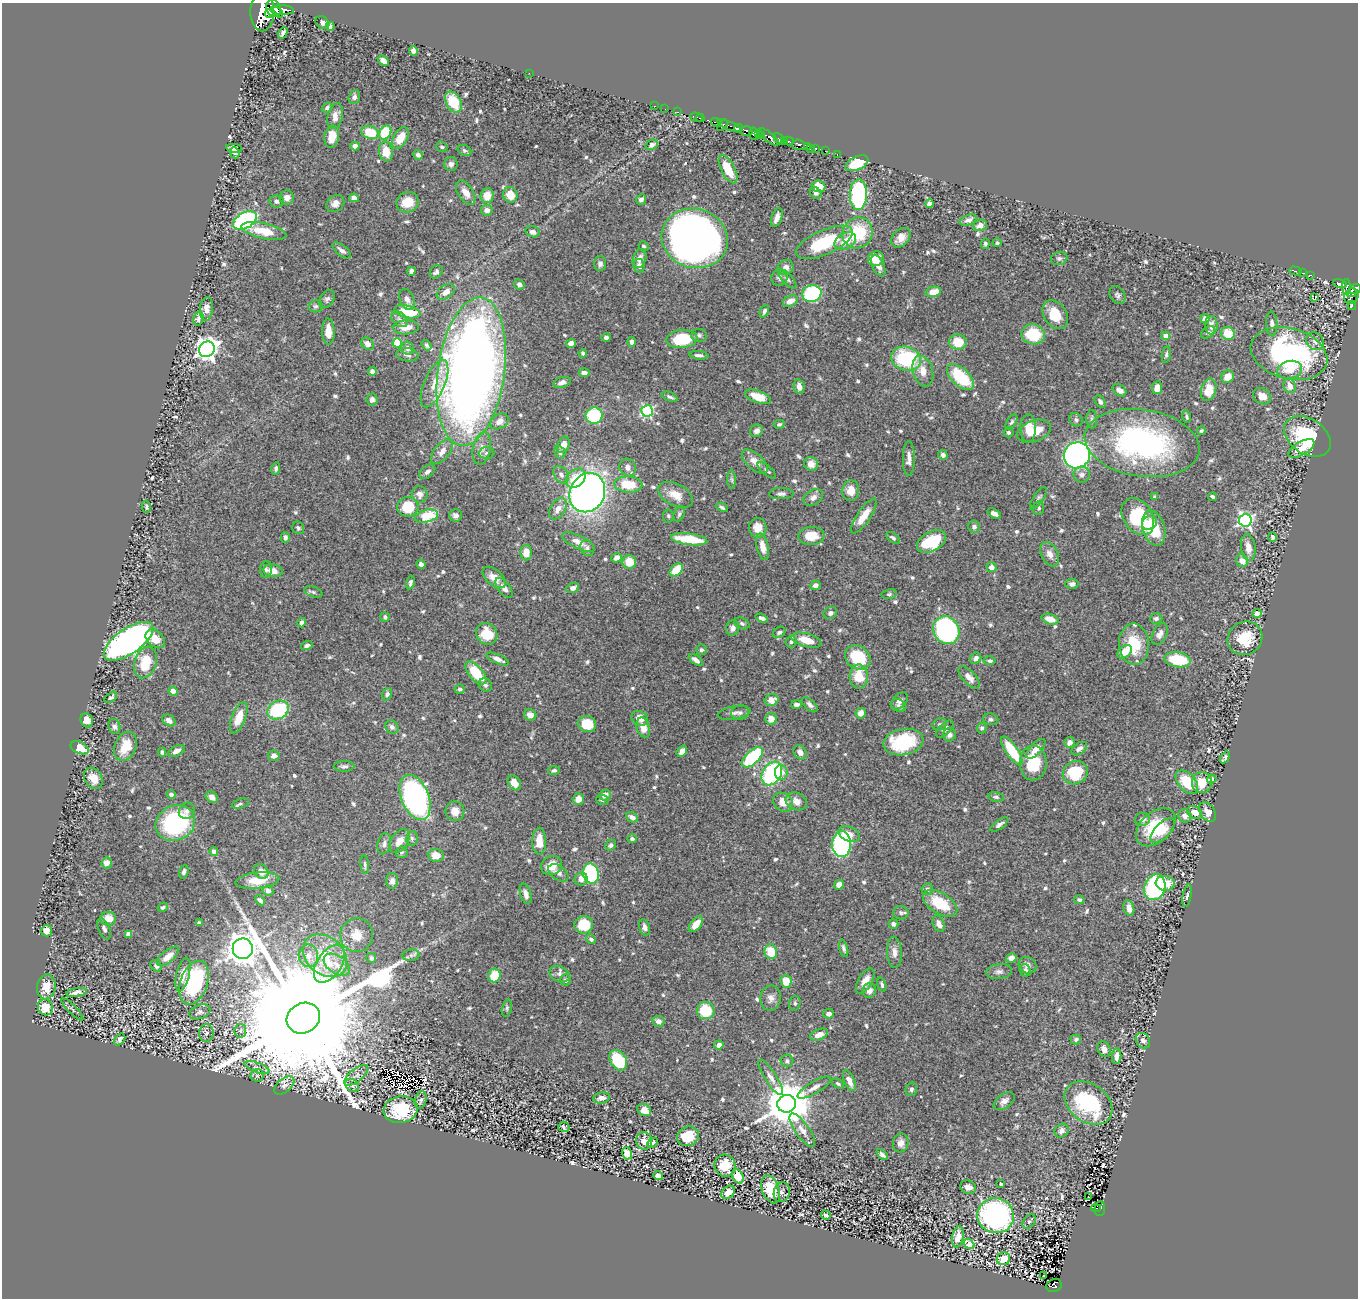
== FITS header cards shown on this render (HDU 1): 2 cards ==
NAXIS1  =                 1356
NAXIS2  =                 1296

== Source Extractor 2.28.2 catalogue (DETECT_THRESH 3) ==
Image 1356 x 1296 px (HDU 1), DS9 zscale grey, 1 PNG px = 1 image px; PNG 1360 x 1300 px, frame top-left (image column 1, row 1296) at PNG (2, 3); each listed source drawn as its Kron ellipse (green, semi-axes under 4 px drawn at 4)
Background 0.999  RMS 0.017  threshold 0.0505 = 3 sigma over >= 5 px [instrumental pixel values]
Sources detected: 744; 6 with non-positive FLUX_AUTO (blend fragments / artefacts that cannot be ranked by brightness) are neither listed nor drawn; of the other 738, the 500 brightest by FLUX_AUTO listed and drawn (238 fainter detections omitted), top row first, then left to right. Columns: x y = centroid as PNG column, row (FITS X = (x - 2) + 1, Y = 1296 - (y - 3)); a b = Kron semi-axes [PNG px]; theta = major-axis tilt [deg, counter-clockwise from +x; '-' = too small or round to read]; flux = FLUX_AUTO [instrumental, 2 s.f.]
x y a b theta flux
273 8 9 7 -69 1700
282 10 12 5 -2 1200
262 11 20 12 90 3000
278 12 6 3 -47 760
270 13 5 4 - 750
322 23 7 5 -41 3.5
330 26 4 3 - 4.3
283 33 6 3 61 4.2
413 51 5 4 - 4.1
383 61 6 4 -33 7.4
529 73 2 2 - 5.5
354 97 7 5 71 3.6
453 102 11 7 -63 40
654 106 3 2 - 18
327 108 5 4 - 3.1
665 109 2 2 - 9.3
677 112 3 2 - 28
335 116 13 7 77 8.2
696 117 6 3 -15 58
700 118 4 3 - 65
716 122 5 3 - 67
722 125 6 3 48 52
729 126 13 3 -21 140
738 128 4 3 - 80
746 131 6 4 -4 750
370 132 9 6 -18 32
385 132 7 5 60 48
754 134 6 3 -81 260
759 134 4 3 - 120
761 136 3 3 - 77
332 137 11 7 80 15
769 137 13 5 -38 490
400 138 11 7 60 20
779 139 7 4 -40 140
785 140 3 3 - 160
788 141 5 3 - 270
652 145 6 5 - 4.6
798 145 6 5 - 270
355 146 4 4 - 8.3
807 146 4 3 - 68
442 147 6 5 - 2.8
234 148 8 4 -8 5.2
810 149 2 2 - 90
816 149 3 3 - 91
464 150 7 5 -26 2.5
386 151 10 7 -80 18
825 151 2 2 - 66
235 153 6 4 -64 4
837 154 3 2 - 40
418 155 5 4 - 4
857 163 12 6 25 35
451 164 7 6 - 4.9
728 169 15 7 -63 25
818 186 7 5 -8 13
466 193 13 7 -57 9.7
816 193 6 5 - 3.3
510 195 8 7 - 18
858 195 15 8 89 170
487 196 7 6 - 17
287 198 7 7 - 7.7
354 198 4 4 - 8.5
641 199 5 4 - 3.4
276 201 7 6 - 3.3
408 202 11 10 - 22
335 203 9 8 - 7.7
929 204 4 4 - 5.1
487 210 6 5 - 6.1
777 217 10 5 71 7.5
245 220 13 8 28 210
968 220 9 5 22 5.9
980 225 7 5 19 8.2
264 231 23 7 -12 26
533 232 7 5 -17 5.1
858 233 16 14 50 62
695 238 33 29 -18 1300
901 238 11 8 47 10
845 241 11 8 28 18
824 242 30 12 24 73
997 243 4 4 - 2.4
985 244 5 4 - 3
643 246 5 5 - 2.3
342 250 11 5 -38 4.9
640 258 10 6 71 7.5
1059 258 8 6 13 3.2
876 259 8 7 - 19
600 264 7 6 - 3.5
639 266 7 5 -79 4.5
878 266 11 6 -65 7.4
786 267 8 7 - 6.4
411 271 4 4 - 3.2
1295 271 6 3 -17 59
436 272 7 5 52 3.2
1302 273 3 2 - 25
1310 275 3 2 - 56
779 278 8 8 - 3.7
787 279 12 5 -47 3.5
519 284 5 5 - 4.2
1340 284 7 3 -11 100
1346 287 8 4 -88 220
1355 289 6 5 - 500
446 292 10 6 35 8.8
933 292 8 5 11 17
1351 293 5 3 - 200
812 294 9 8 - 120
1117 295 9 7 -58 3.5
1351 296 8 7 - 290
1315 298 3 3 - 15
327 299 10 7 57 3.6
407 299 11 7 -66 6
790 301 8 5 26 10
1352 305 4 3 - 28
315 306 7 6 - 2.4
206 309 12 6 84 9.6
764 311 7 4 68 3.1
407 312 13 6 -12 43
1055 315 16 11 -57 26
198 319 7 5 74 5.2
399 319 9 6 -43 4.6
1205 319 5 4 - 5.6
1272 324 12 6 -88 5
1211 325 9 6 -88 6.9
406 327 13 7 2 14
328 331 13 6 -88 15
1208 332 8 5 35 2.5
1228 333 7 6 - 26
1033 334 12 10 -12 50
699 335 8 6 -2 3.2
1166 336 4 4 - 19
606 337 4 3 - 2.9
682 339 15 9 5 60
1315 341 9 8 - 5.7
632 342 5 3 - 3.9
958 342 9 7 -5 24
397 343 4 4 - 55
571 343 5 4 - 7.6
367 344 7 5 -40 7.4
426 345 6 4 -56 2.9
408 348 7 6 - 5.7
207 349 8 7 - 890
583 353 4 4 - 2.5
1166 354 8 4 81 2.4
1289 354 39 25 -15 250
408 355 11 6 -7 4
699 355 9 4 -5 3.4
906 359 15 12 -17 90
1290 370 12 9 11 13
372 371 4 4 - 5
923 371 15 10 -74 14
471 372 75 33 82 1300
584 372 5 3 - 4.2
960 377 16 8 -43 65
1228 377 6 6 - 15
562 382 9 5 17 4.7
434 384 25 10 67 18
1290 386 7 6 - 9.5
799 387 7 5 -79 7.1
1157 388 6 5 - 9.4
1119 390 7 5 -36 7.7
1209 390 11 7 73 25
1262 396 9 7 -33 12
670 397 8 4 -24 3
758 397 14 6 -21 25
372 400 6 5 - 4.2
1100 402 7 4 -56 3.4
647 411 6 6 - 150
594 416 8 8 - 71
1186 417 6 4 -77 2.3
1092 419 9 5 -88 3.2
1076 420 7 6 - 3
499 421 10 7 32 7.4
1011 422 8 4 57 2.5
779 424 5 4 - 2.7
1028 428 14 8 -89 14
756 431 7 6 - 5.1
1034 431 17 10 21 26
1201 431 4 3 - 2.5
1008 432 5 5 - 2.6
1307 436 25 17 -34 87
1142 443 58 33 -9 280
563 445 8 5 69 10
482 448 17 9 79 9.1
1301 448 14 6 30 12
442 451 15 7 53 9.7
560 452 6 5 - 3.2
486 453 8 6 4 2.9
943 455 5 4 - 3.8
1077 455 13 13 - 450
909 458 17 6 89 7.3
755 461 16 8 -41 11
811 464 7 7 - 9
628 467 9 8 - 6.8
276 468 6 4 77 2.8
767 470 11 4 -40 2.7
427 472 9 5 39 4.7
561 475 9 6 -55 4.7
1082 475 8 8 - 5.9
576 478 11 8 42 20
732 479 9 4 -89 2.3
628 484 14 8 -4 37
851 491 10 8 86 13
587 493 20 17 62 770
420 494 8 8 - 5.5
781 494 12 5 1 4.3
676 495 19 11 -27 17
813 497 10 7 30 5.6
1155 497 4 3 - 2.5
1212 497 4 3 - 2.6
1038 498 13 5 56 2.9
146 507 6 4 -78 2.4
408 507 11 9 11 36
722 507 6 4 -27 2.6
1039 508 7 5 83 2.4
558 509 12 7 55 9.1
679 514 8 5 68 2.5
994 514 7 4 -30 5.2
455 515 6 6 - 5.1
426 516 12 6 15 44
668 516 6 5 - 2.2
864 516 21 6 56 19
1138 517 20 14 -55 71
1245 520 6 6 - 270
1149 523 8 6 37 9.4
974 527 6 6 - 4.2
298 528 6 6 - 2.9
758 528 10 9 - 14
1154 528 18 11 -74 35
811 536 13 9 5 21
1273 537 5 4 - 2.3
285 538 5 4 - 3.6
893 538 8 4 -38 2.7
689 539 18 6 -7 48
931 541 15 9 29 67
578 542 18 6 -26 10
763 547 13 6 -76 11
1248 547 13 7 -81 9.5
587 548 8 6 -66 3.1
526 553 7 5 89 16
1050 554 13 8 -62 9.3
616 558 5 4 - 7.5
1242 561 6 5 - 8
629 562 7 6 - 20
421 564 5 4 - 4.6
991 567 5 5 - 7.5
266 569 8 6 84 3
676 570 8 5 42 31
273 571 10 6 -10 11
494 577 13 8 -41 12
410 582 7 4 77 3
1072 584 6 5 - 3.3
815 585 5 5 - 4.9
504 588 12 6 -52 6.1
573 588 7 5 23 5.5
313 592 9 5 -19 2.8
889 594 7 5 11 2.2
830 613 7 6 - 3.2
1257 613 4 4 - 16
385 617 5 4 - 2.9
762 618 6 3 -20 4.3
1156 618 6 5 - 3.2
1050 619 8 5 -18 12
302 623 5 4 - 5.3
742 623 8 5 -24 2.7
733 628 8 6 70 5.7
946 630 14 12 -57 200
779 632 7 5 35 3
487 634 11 10 - 26
1160 634 12 7 63 6.2
1245 638 18 16 34 30
155 639 11 7 -44 14
806 640 15 6 -15 19
129 641 29 12 35 570
791 642 5 5 - 2.6
1134 644 21 15 -87 41
307 646 6 4 17 3.6
701 650 5 5 - 2.5
1125 652 8 6 39 15
858 657 14 11 -41 54
976 658 6 5 - 5.4
498 659 12 4 -23 5.4
696 660 8 4 -37 6.1
1178 660 13 7 -9 57
990 661 6 4 3 2.3
145 662 16 11 71 36
476 673 14 7 -49 39
859 676 12 9 89 26
969 677 14 6 -47 8
485 685 7 6 - 3.2
460 689 5 4 - 2.3
173 691 4 4 - 9.8
387 694 6 5 - 3.7
111 697 7 4 39 3.2
771 700 7 6 - 12
899 701 10 6 46 6.2
796 705 5 4 - 3.7
810 705 9 5 -44 4
898 706 8 6 -24 3.2
278 710 11 8 31 81
734 713 16 6 10 5.2
740 713 9 7 13 3.4
861 713 5 5 - 8.8
530 715 6 5 - 8.5
239 718 16 7 69 22
640 718 9 7 -29 10
771 719 6 5 - 12
991 719 7 6 - 2.9
87 720 7 6 - 11
169 720 7 5 -33 6.5
587 724 9 8 - 34
940 724 7 6 - 2.6
114 726 7 6 - 3.3
392 727 7 6 - 4.1
643 728 10 6 -74 13
982 728 5 5 - 2.6
945 729 11 5 45 5
949 735 7 6 - 4.4
903 742 20 13 9 81
1069 742 5 5 - 5.5
125 746 15 10 66 29
80 748 10 6 -26 21
1036 749 12 6 47 9.5
1079 749 8 5 36 5.5
176 751 9 5 28 6.5
682 751 6 4 53 6.5
1012 751 16 6 -56 50
162 752 4 4 - 2.6
800 752 7 6 - 6.1
274 756 6 5 - 6.3
752 757 13 6 44 85
1225 757 6 3 56 2.8
1033 763 17 13 89 40
344 766 10 5 0 3.3
554 770 6 4 9 2.7
781 772 7 6 - 9
772 773 13 9 58 120
1075 773 13 11 33 56
93 778 11 8 -59 14
1211 779 5 4 - 2.7
1187 782 14 8 -48 37
514 783 8 6 -55 8.4
1202 783 10 10 - 22
171 794 4 4 - 5.5
605 795 6 5 - 9
212 797 7 5 -38 6.3
415 797 24 13 -68 350
996 797 8 4 -11 2.4
578 799 6 5 - 10
602 800 6 5 - 2.4
796 801 11 8 -25 9.1
783 802 11 8 -39 14
240 804 9 4 17 2.2
187 811 8 7 - 4.9
455 811 10 9 - 12
1195 812 8 5 -35 11
1208 812 10 7 -56 8.1
1185 816 7 6 - 5.9
632 817 6 4 -27 6.4
1142 819 7 6 - 6.1
175 823 20 17 27 150
999 825 10 4 35 4
1156 827 23 15 42 49
1163 830 15 7 45 16
849 834 11 7 -25 9.8
412 838 7 5 81 2.7
632 839 5 4 - 3.2
399 841 13 8 58 11
539 841 13 7 -90 16
384 844 11 6 75 4.5
842 844 13 9 -90 210
611 845 6 5 - 3
214 851 4 4 - 6.1
401 852 6 6 - 2.4
436 855 8 6 -6 16
107 863 5 5 - 9
365 865 9 4 -83 2.3
552 865 11 9 28 18
261 871 8 6 -49 9.4
184 872 7 4 72 3.6
558 873 11 7 -37 5.8
591 873 10 8 -78 110
581 879 7 6 - 6.8
257 881 22 8 6 23
392 881 8 6 -87 4.3
1165 883 9 7 -4 18
839 885 5 4 - 8
1155 887 13 10 70 220
927 889 6 5 - 3.6
268 891 5 5 - 5.4
526 894 10 5 -74 7.1
1187 896 11 4 80 2.5
260 900 6 4 -43 3.5
1079 900 5 4 - 2.3
940 903 19 10 -32 42
163 907 5 4 - 2.5
1129 908 8 5 -75 8.8
901 913 7 6 - 3.1
108 919 8 7 - 14
199 923 4 4 - 2.9
696 924 9 5 50 11
893 924 5 4 - 4
939 924 9 5 -67 6.5
584 925 9 8 - 41
645 927 8 5 -72 5
104 929 11 5 -66 3.9
47 931 5 5 - 11
128 934 4 4 - 10
357 935 17 16 - 21
591 939 5 4 - 3.4
844 948 9 4 -75 3
243 949 10 10 - 2800
771 952 7 6 - 30
894 952 15 7 -87 7.2
411 955 8 5 6 2.9
168 956 13 6 39 13
308 956 11 10 - 9.5
325 956 24 18 -42 46
371 958 5 5 - 3.7
1011 958 5 4 - 8.4
329 964 21 12 56 26
337 965 15 9 -34 13
1028 965 9 8 - 5.4
156 966 6 5 - 3.1
1025 970 6 5 - 3.7
999 971 13 7 7 5
183 974 17 6 76 14
560 974 10 7 -24 5
494 976 7 6 - 25
565 980 6 5 - 2.8
865 981 14 7 60 12
786 982 6 5 - 19
194 983 23 13 71 120
882 985 7 3 -73 2.5
46 987 12 9 79 19
869 991 7 7 - 7.2
77 993 10 4 9 6.5
771 998 12 10 83 6.8
795 1003 7 5 73 2.6
45 1007 8 7 - 23
507 1008 9 5 78 2.2
72 1009 15 4 -45 3.5
706 1011 9 8 - 42
200 1012 11 7 20 3.8
829 1014 5 4 - 5.2
303 1018 17 15 28 120000
658 1021 6 5 - 5.2
240 1031 7 5 83 3
206 1033 9 7 85 4.3
819 1035 9 5 22 9.2
120 1039 6 4 50 4.9
1076 1039 5 5 - 2.6
1143 1041 8 6 -53 4.3
719 1045 4 4 - 6.2
1104 1049 8 6 -66 5.5
1117 1056 8 4 84 7
618 1060 11 8 -57 66
787 1061 6 6 - 3.2
257 1067 13 5 -21 4
257 1075 6 6 - 3
356 1075 14 6 38 6
771 1077 21 5 -57 7.5
849 1081 11 5 -67 8.9
838 1084 6 4 -33 2.3
352 1085 7 6 - 3.1
284 1086 11 6 38 4.5
814 1087 19 6 31 7.7
911 1089 7 5 75 3.1
601 1098 8 5 10 6.7
421 1100 9 5 73 3.7
1004 1101 12 7 36 6.7
1088 1103 26 19 -36 95
787 1104 9 8 - 5300
401 1110 17 13 10 57
644 1110 7 5 -34 12
564 1127 5 5 - 2.6
802 1130 20 7 -54 8.7
1062 1131 7 6 - 4.3
688 1136 11 9 23 30
644 1141 9 8 - 9.2
653 1143 6 3 40 2.3
901 1143 9 7 79 6.9
627 1153 6 5 - 15
882 1155 7 4 -41 3.4
725 1166 11 10 - 23
658 1175 5 4 - 6.3
738 1176 7 5 -59 25
1001 1184 3 3 - 2.7
968 1187 8 6 -23 6.8
771 1189 15 8 -70 43
728 1192 8 5 42 11
782 1192 10 8 74 4.2
1088 1197 3 2 - 3.3
1096 1208 5 3 - 31
1100 1208 7 5 84 72
826 1215 5 3 - 3
995 1216 18 17 - 290
1029 1221 8 5 52 2.8
958 1237 10 5 80 14
969 1244 6 4 -41 25
1004 1259 7 6 - 25
1043 1275 3 3 - 3.2
1054 1286 8 6 24 150
At the frame edge (FLAGS 8, measured only in part): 2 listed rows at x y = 262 11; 1355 289
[238 fainter detections neither listed nor drawn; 6 non-positive-flux detections neither listed nor drawn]